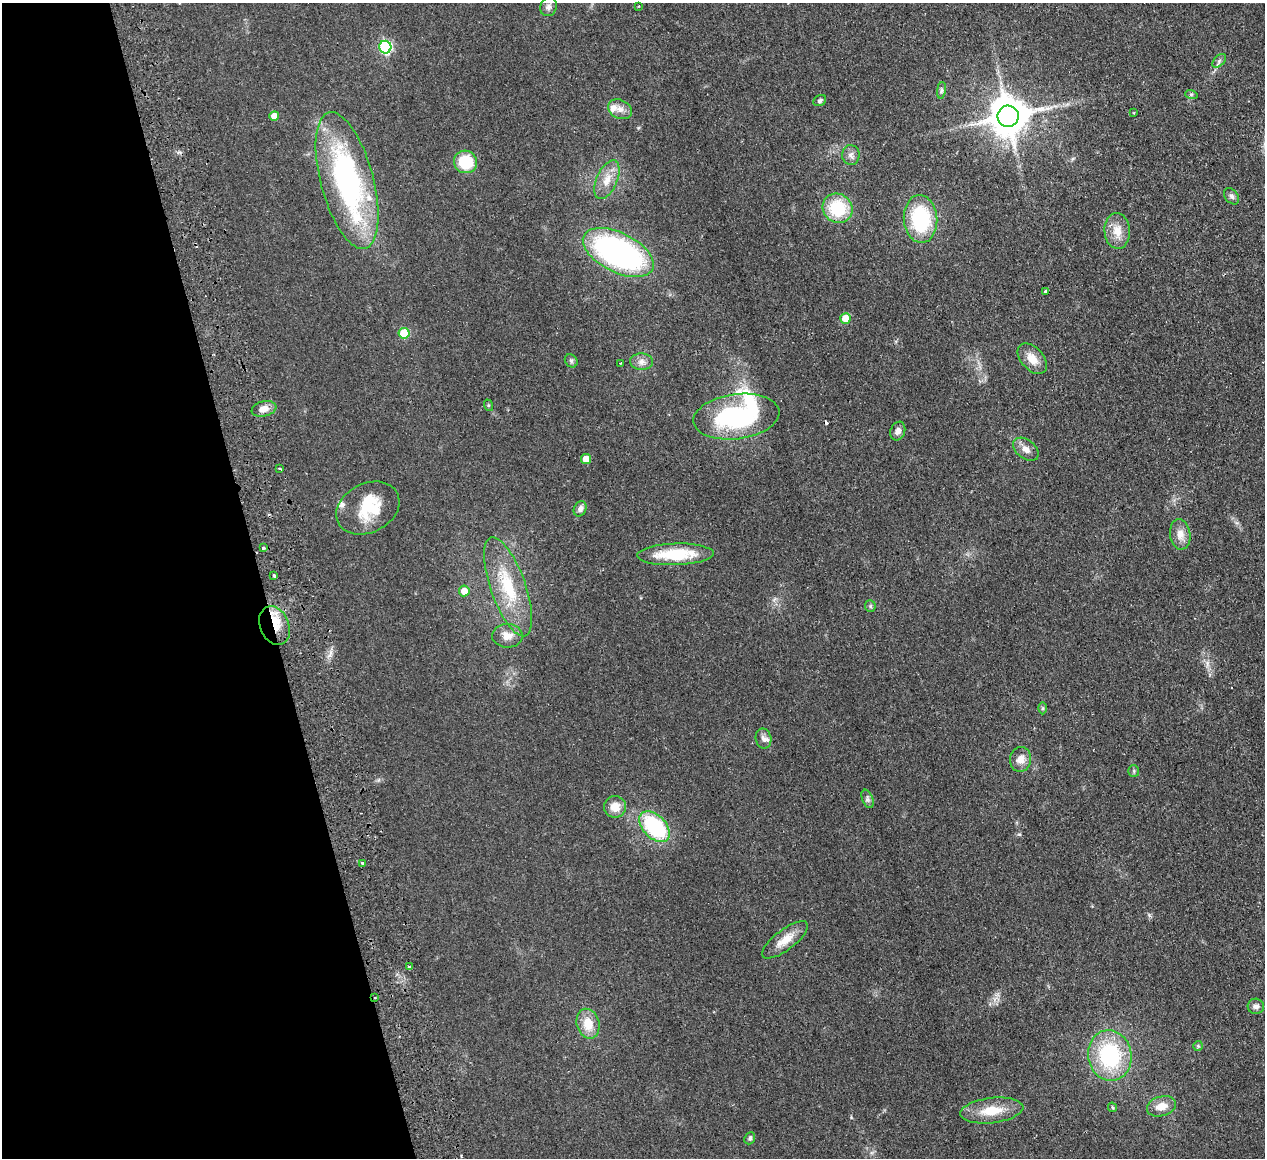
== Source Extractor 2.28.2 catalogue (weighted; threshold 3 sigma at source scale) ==
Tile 5 of 4 x 4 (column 1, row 2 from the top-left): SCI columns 57-1319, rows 2593-3748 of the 5166 x 5065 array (HDU 1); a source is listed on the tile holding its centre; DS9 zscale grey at full resolution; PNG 1267 x 1160 px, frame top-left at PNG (2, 3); each listed source drawn as its Kron ellipse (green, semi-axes under 4 px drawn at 4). Shown black and unused: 21% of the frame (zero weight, under 2 of 3 exposures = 3% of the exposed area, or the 3 px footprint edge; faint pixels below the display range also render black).
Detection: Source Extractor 2.28.2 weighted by HDU 2 'WHT'; one run over the whole footprint, this tile lists its part. Background 0.0582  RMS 0.0088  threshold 0.0396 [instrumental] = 3 sigma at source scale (4.5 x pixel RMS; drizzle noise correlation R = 1.50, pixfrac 1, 0.05/0.05 arcsec/px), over >= 5 px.
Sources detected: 75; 2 inside a brighter object's white glare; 3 cosmic-ray / hot-pixel residue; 1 long thin detection or spike segment (spike, bleed or trail) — neither listed nor drawn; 5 inside a brighter listed object's ellipse — not listed separately; the other 64 listed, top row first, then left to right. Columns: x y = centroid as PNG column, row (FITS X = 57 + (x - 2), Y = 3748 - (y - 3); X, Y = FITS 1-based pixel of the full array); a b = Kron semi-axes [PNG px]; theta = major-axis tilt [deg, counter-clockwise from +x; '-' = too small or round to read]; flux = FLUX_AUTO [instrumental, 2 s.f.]
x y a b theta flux
639 6 3 2 - 0.93
548 7 9 8 - 3.8
385 47 6 6 - 110
1219 61 8 5 46 2.1
941 90 8 4 81 1.9
1191 94 6 4 -18 1.3
820 101 7 5 33 2
620 109 12 9 -25 6.4
1134 113 3 3 - 0.72
274 116 5 4 - 7
1008 116 10 10 - 2600
851 155 10 8 -87 3.9
465 162 12 11 - 31
607 180 21 10 67 11
347 181 70 26 -75 200
1231 196 9 6 -50 2.6
838 208 15 14 - 38
920 219 24 17 -85 63
1117 231 18 12 -85 12
618 253 38 19 -26 220
1046 292 4 3 - 2.3
845 318 5 5 - 15
404 333 5 5 - 29
1032 359 18 11 -48 11
571 361 7 6 - 1.7
642 362 11 8 -1 5
621 363 3 2 - 2.1
488 405 6 4 -73 0.99
264 409 12 7 12 6.8
736 417 43 22 7 120
898 431 10 7 68 4.1
1026 449 14 9 -39 6.1
586 459 5 5 - 13
279 468 3 2 - 1.2
368 508 33 24 27 36
580 509 8 6 66 3.6
1180 534 15 10 -82 8.6
263 548 3 3 - 2.5
675 554 38 11 2 39
274 576 3 3 - 2.1
508 587 52 17 -70 45
464 591 5 5 - 10
870 606 6 5 - 1.4
275 626 20 14 -67 21
507 636 15 12 -1 9
1042 708 6 4 90 1.3
763 739 10 7 -78 3.2
1021 759 12 10 79 7.6
1134 771 6 5 - 1.4
868 799 9 5 -68 2.4
615 807 11 11 - 9.9
655 827 18 11 -46 73
362 863 3 3 - 1.8
785 940 27 10 37 13
409 967 3 3 - 2.7
375 998 3 2 - 0.94
1256 1006 8 7 - 3.5
588 1024 15 11 -75 15
1198 1046 5 5 - 1.1
1110 1056 25 21 -80 79
1161 1106 15 10 16 11
1112 1107 5 4 - 0.95
992 1111 32 12 7 20
750 1138 6 5 - 1.7
Overlapping masked pixels (flux is a lower limit): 3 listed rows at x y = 736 417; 275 626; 375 998